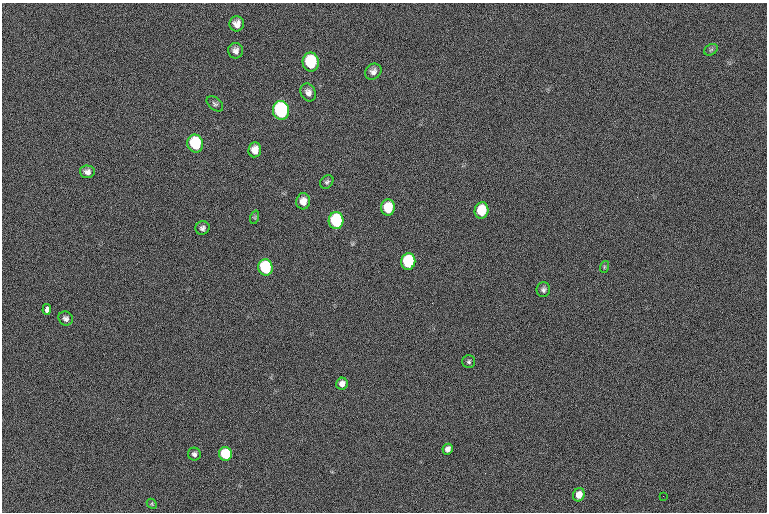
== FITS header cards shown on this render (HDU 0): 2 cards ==
NAXIS1  =                 765  / length of data axis 1
NAXIS2  =                 510  / length of data axis 2

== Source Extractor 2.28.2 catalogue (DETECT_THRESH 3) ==
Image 765 x 510 px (HDU 0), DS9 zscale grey, 1 PNG px = 1 image px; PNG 769 x 514 px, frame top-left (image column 1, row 510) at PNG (2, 3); each listed source drawn as its Kron ellipse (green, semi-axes under 4 px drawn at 4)
Background 34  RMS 13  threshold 40.1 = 3 sigma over >= 5 px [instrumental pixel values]
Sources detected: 32; all 32 listed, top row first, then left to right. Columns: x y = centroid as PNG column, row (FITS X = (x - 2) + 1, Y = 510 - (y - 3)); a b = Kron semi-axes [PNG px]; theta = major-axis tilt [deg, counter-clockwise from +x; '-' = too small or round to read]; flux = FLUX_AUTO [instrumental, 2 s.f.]
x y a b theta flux
237 24 7 7 - 5800
711 50 7 5 30 1700
236 51 7 7 - 3900
311 62 9 8 - 57000
373 72 9 7 42 4300
308 92 9 7 -63 4500
215 104 9 6 -40 2300
281 110 9 8 - 160000
195 143 9 8 - 57000
255 150 7 6 - 7800
87 172 7 6 - 4000
327 182 7 6 - 2000
303 201 8 7 - 7400
388 208 8 7 - 26000
481 210 8 7 - 28000
255 217 7 4 72 1300
336 221 8 7 - 85000
202 228 7 6 - 2700
408 261 8 7 - 79000
265 267 8 7 - 76000
604 267 6 3 72 1200
543 290 7 7 - 2800
47 309 5 3 - 8900
66 318 7 6 - 2900
469 362 6 6 - 1700
342 384 6 5 - 4600
448 449 5 5 - 3900
194 454 6 6 - 2800
225 454 7 6 - 45000
579 495 7 5 64 9000
663 496 2 2 - 3600
152 504 6 4 -47 1100